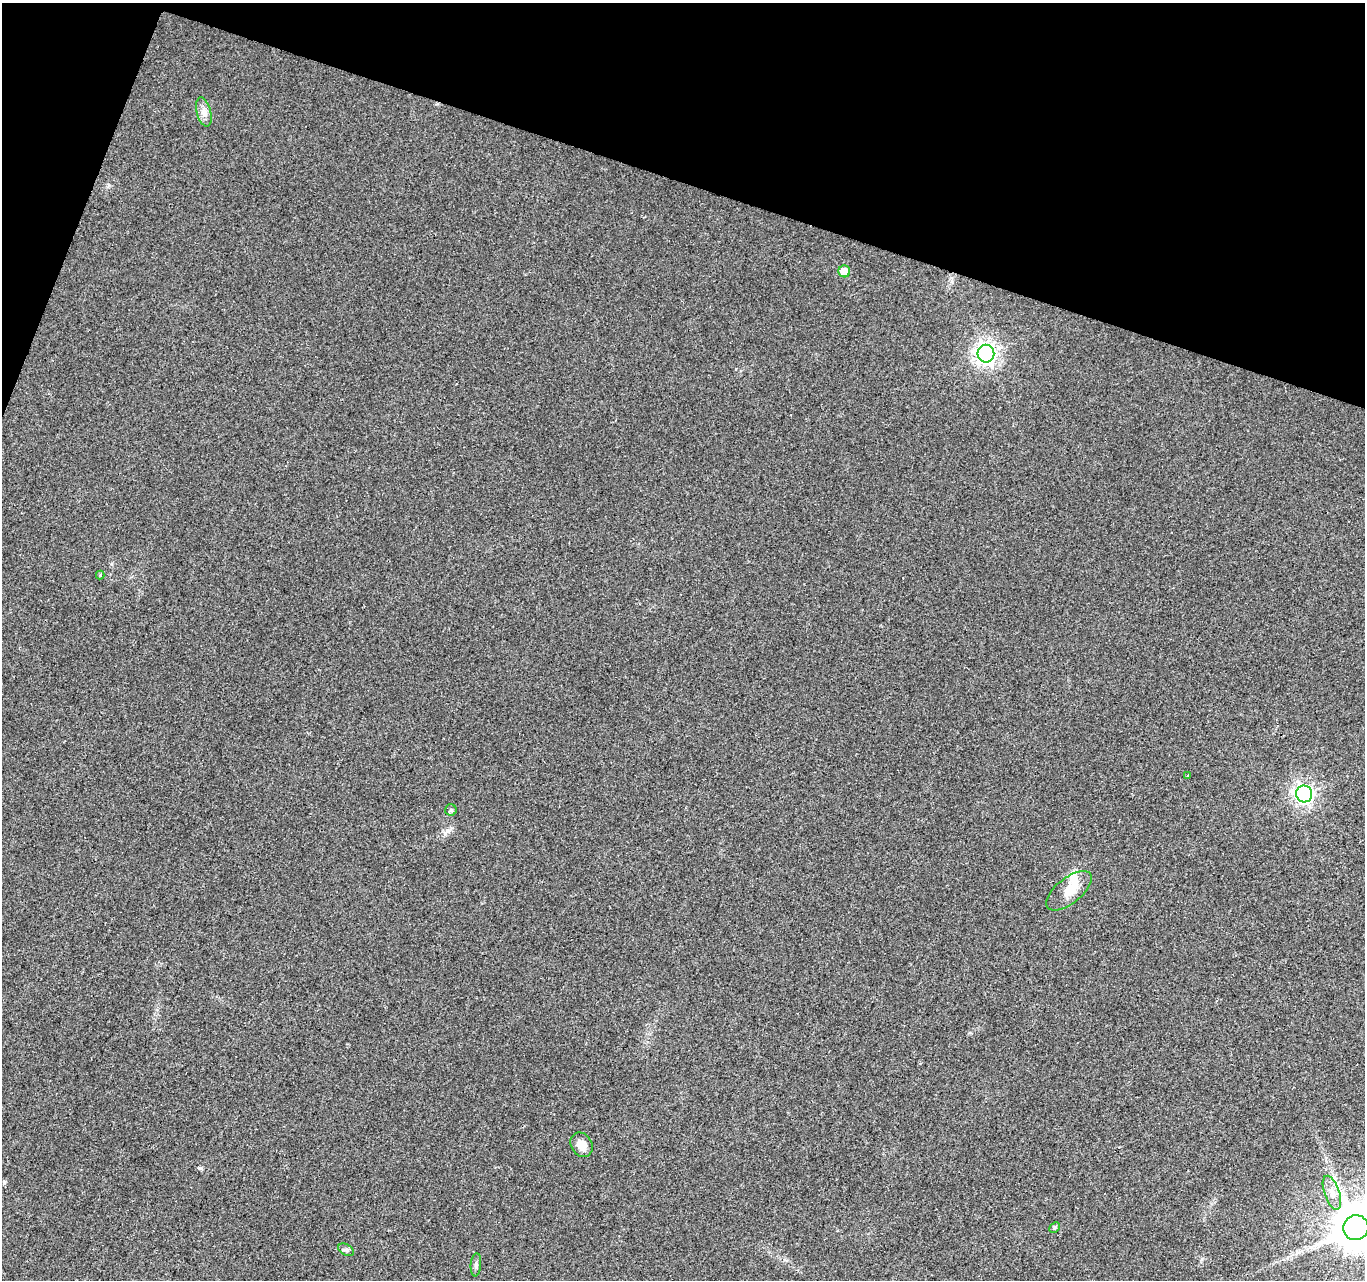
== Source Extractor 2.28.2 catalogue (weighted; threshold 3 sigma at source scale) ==
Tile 2 of 4 x 4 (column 2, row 1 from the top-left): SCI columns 1371-2733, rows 4113-5390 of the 5458 x 5603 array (HDU 1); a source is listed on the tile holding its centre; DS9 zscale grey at full resolution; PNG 1367 x 1282 px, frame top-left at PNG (2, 3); each listed source drawn as its Kron ellipse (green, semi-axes under 4 px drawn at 4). Shown black and unused: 16% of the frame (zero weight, under 2 of 3 exposures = <1% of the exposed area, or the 3 px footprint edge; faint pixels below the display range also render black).
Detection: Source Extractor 2.28.2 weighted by HDU 2 'WHT'; one run over the whole footprint, this tile lists its part. Background 0.032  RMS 0.0057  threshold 0.0256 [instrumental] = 3 sigma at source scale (4.5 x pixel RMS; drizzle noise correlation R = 1.50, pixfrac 1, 0.0396/0.0396 arcsec/px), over >= 5 px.
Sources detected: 15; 1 inside a brighter object's white glare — neither listed nor drawn; the other 14 listed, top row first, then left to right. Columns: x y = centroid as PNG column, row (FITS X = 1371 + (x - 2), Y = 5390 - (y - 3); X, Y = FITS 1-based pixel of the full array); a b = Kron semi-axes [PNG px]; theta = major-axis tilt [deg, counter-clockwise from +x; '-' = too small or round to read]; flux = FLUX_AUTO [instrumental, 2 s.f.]
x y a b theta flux
204 112 15 7 -75 3.6
844 271 6 6 - 9.7
986 354 9 8 - 350
100 575 4 4 - 0.64
1188 776 4 3 - 0.65
1304 794 8 8 - 250
451 810 6 5 - 1.1
1069 891 27 12 39 11
581 1145 13 10 -57 6
1332 1193 18 7 -70 5.1
1055 1227 6 4 45 0.89
1356 1228 12 12 - 2800
346 1250 8 5 -30 1.4
476 1265 11 5 85 1.8
Isophote crosses this tile's border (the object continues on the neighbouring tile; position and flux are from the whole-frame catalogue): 1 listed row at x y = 1356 1228
Unlisted compact peaks at least as high as the median listed source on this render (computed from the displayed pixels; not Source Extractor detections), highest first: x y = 200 1168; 445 833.